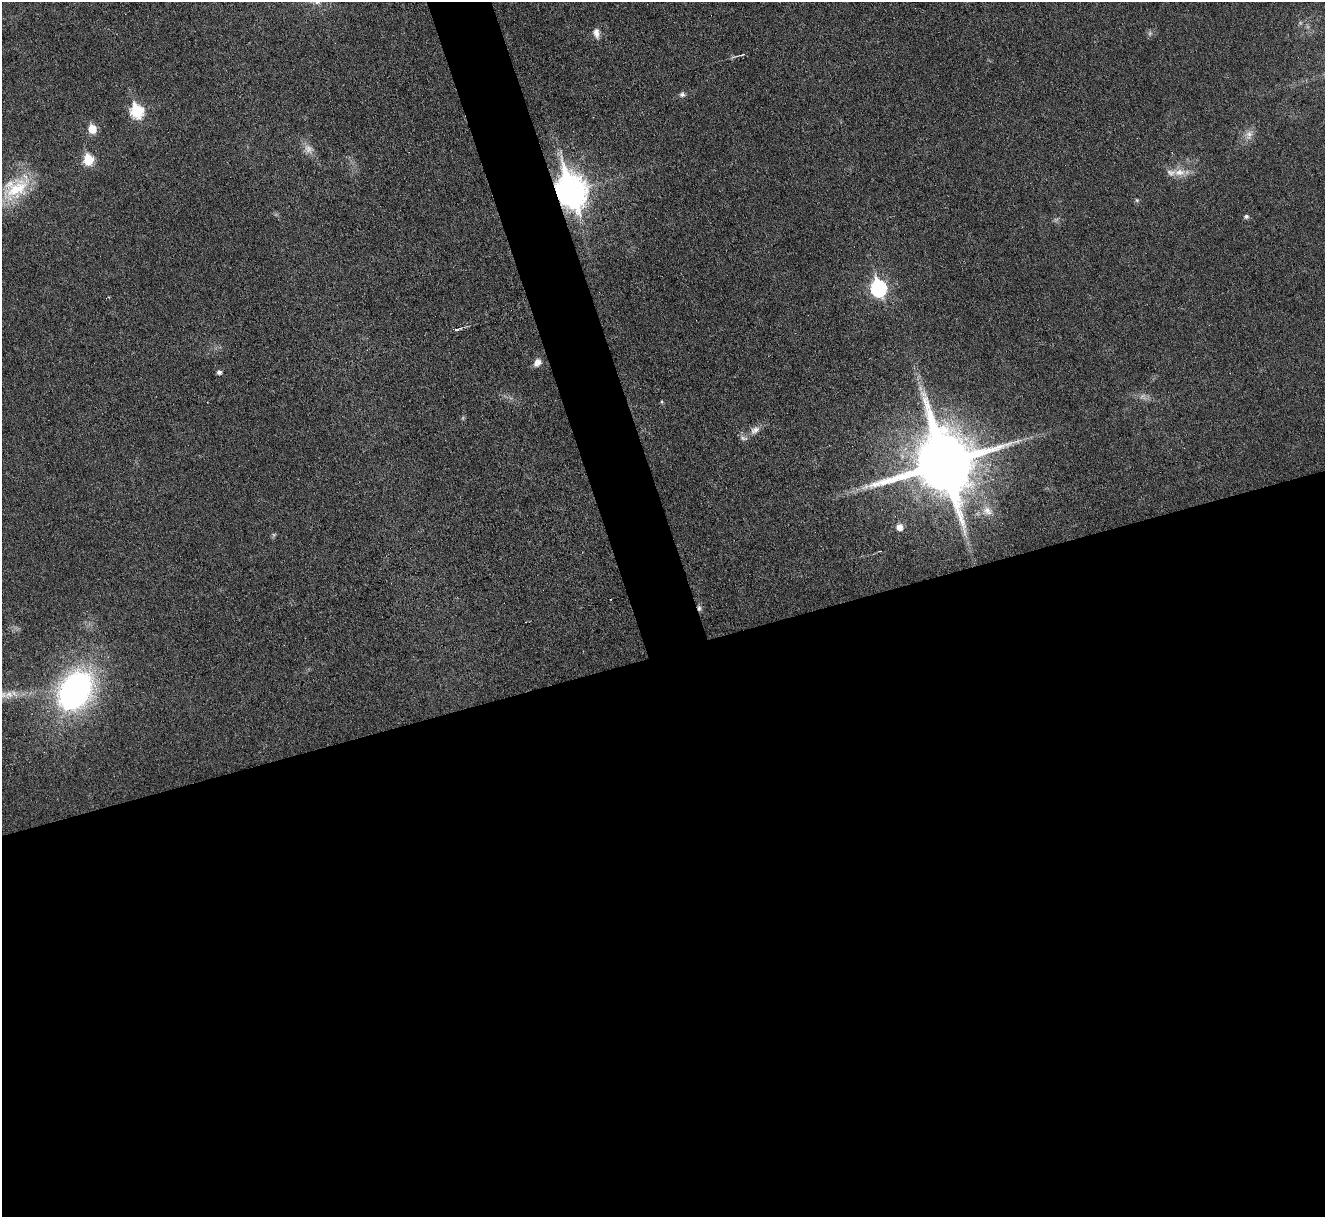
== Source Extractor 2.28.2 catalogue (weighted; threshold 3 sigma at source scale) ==
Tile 15 of 4 x 4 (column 3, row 4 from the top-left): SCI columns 2646-3968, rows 146-1360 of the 5292 x 5276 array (HDU 1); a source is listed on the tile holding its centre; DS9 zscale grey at full resolution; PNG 1327 x 1219 px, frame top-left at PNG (2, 2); no overlay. Shown black and unused: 49% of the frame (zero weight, under 3 of 6 exposures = <1% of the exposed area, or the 3 px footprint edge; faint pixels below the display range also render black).
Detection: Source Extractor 2.28.2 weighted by HDU 2 'WHT'; one run over the whole footprint, this tile lists its part. Background 0.0461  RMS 0.0041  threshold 0.0168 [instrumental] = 3 sigma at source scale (4.09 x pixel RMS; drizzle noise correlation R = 1.36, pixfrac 0.8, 0.05/0.05 arcsec/px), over >= 5 px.
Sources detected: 31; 3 too faint to see at this stretch — not listed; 2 inside a brighter listed object's ellipse — not listed separately; the other 26 listed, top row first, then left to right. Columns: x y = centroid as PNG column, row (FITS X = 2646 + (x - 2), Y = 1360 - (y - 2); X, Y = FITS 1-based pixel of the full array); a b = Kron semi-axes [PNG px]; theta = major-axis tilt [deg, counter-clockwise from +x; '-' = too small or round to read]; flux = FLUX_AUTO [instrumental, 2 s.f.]
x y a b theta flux
596 33 13 7 -79 2.3
1150 33 6 5 - 0.81
742 55 6 3 20 0.42
682 94 7 7 - 1.1
136 111 7 7 - 40
92 129 6 5 - 11
1249 135 15 9 78 2.9
308 149 14 11 -49 3.1
88 160 6 6 - 22
1179 172 17 10 3 4.8
15 188 44 26 37 21
570 191 13 10 -73 650
1137 200 5 5 - 0.54
1246 216 5 5 - 0.98
878 288 8 7 - 89
457 329 12 3 12 1.1
537 363 10 7 51 2.5
219 372 5 5 - 1.3
662 402 5 3 - 0.41
755 430 15 9 37 2.9
944 463 20 19 - 3700
987 510 12 10 -37 3.6
900 527 8 7 - 2.6
699 608 8 5 -77 1.1
75 691 37 26 58 120
9 694 14 11 32 4.2
Overlapping masked pixels (flux is a lower limit): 2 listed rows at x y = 570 191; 699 608
Isophote crosses this tile's border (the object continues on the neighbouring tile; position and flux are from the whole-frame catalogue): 1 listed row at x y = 9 694